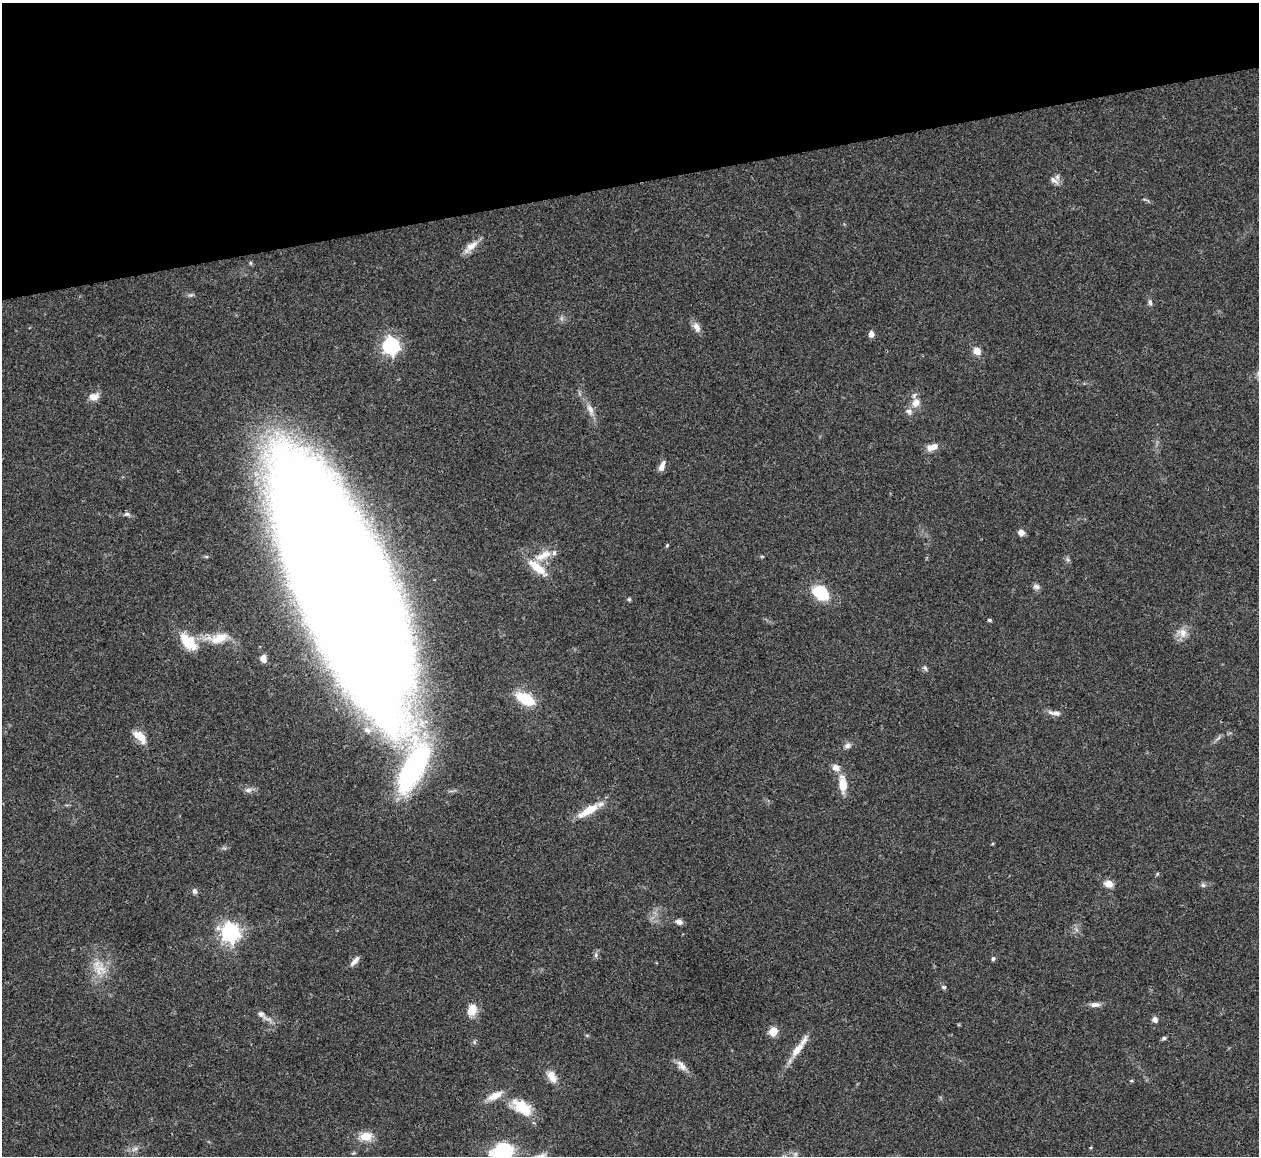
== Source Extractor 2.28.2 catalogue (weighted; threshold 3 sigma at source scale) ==
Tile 3 of 4 x 4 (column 3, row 1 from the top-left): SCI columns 2519-3775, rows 3720-4873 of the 5033 x 5015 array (HDU 1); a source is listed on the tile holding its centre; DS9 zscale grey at full resolution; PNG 1261 x 1158 px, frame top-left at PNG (2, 3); no overlay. Shown black and unused: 16% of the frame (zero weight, under 3 of 4 exposures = <1% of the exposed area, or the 3 px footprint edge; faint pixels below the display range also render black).
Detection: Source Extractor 2.28.2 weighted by HDU 2 'WHT'; one run over the whole footprint, this tile lists its part. Background 0.0492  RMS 0.0049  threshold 0.0219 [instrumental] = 3 sigma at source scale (4.5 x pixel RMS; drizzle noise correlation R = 1.50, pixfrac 1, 0.05/0.05 arcsec/px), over >= 5 px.
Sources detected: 65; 5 inside a brighter listed object's ellipse — not listed separately; the other 60 listed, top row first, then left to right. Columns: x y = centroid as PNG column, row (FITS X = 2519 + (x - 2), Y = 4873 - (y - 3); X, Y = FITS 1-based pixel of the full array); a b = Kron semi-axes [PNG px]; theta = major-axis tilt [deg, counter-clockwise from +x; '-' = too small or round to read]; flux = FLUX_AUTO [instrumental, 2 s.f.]
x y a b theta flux
1054 180 16 6 -35 2.4
471 246 24 8 41 5
1150 302 9 5 -87 1.3
697 327 14 9 -65 3
871 334 7 6 - 2.2
391 346 7 7 - 150
977 351 8 7 - 4.4
94 397 13 9 17 3.9
916 403 13 10 66 4.5
590 409 17 7 -62 3.6
931 448 11 9 16 3.5
662 466 14 6 68 3
127 514 8 6 -14 1.3
1021 533 7 6 - 3.1
667 545 5 4 - 0.56
543 555 27 10 26 8.3
762 556 6 3 18 0.53
537 567 32 11 -39 10
341 586 205 61 -67 2800
1036 587 9 7 -17 1.7
821 593 19 14 -36 17
629 599 5 4 - 0.74
990 620 4 3 - 0.8
1183 633 14 11 -80 4.6
218 638 33 13 9 12
188 642 24 13 -44 14
263 658 9 7 -73 3.1
925 668 8 5 -59 1
525 698 19 10 -27 18
1054 713 18 6 -9 2.6
140 737 20 9 -45 5.7
847 746 9 7 4 1.7
836 768 10 8 -21 3.2
843 784 19 8 -85 8.2
248 790 10 6 0 1.9
588 810 29 9 31 11
1108 884 11 8 -17 3.7
1203 885 7 5 -44 1
195 891 7 6 - 1.4
679 922 8 6 -18 2.3
230 932 7 7 - 220
596 955 7 4 89 1.1
993 959 6 4 72 0.86
355 961 16 6 48 2.5
100 969 22 14 80 9.6
944 987 6 5 - 0.81
1095 1005 13 6 3 2.3
472 1010 13 10 69 7.1
262 1015 18 7 -43 2.7
1155 1020 7 5 -54 2.2
773 1031 5 5 - 18
1164 1038 6 5 - 0.81
797 1050 26 9 49 7.2
681 1066 18 8 -50 3.7
552 1077 16 9 -61 5.2
493 1097 18 10 12 5.2
522 1107 26 14 -35 15
366 1136 13 9 0 7.7
502 1151 19 15 16 33
795 1154 6 6 - 1.2
Overlapping masked pixels (flux is a lower limit): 1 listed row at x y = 341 586
Isophote crosses this tile's border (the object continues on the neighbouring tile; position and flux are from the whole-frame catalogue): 1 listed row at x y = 502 1151